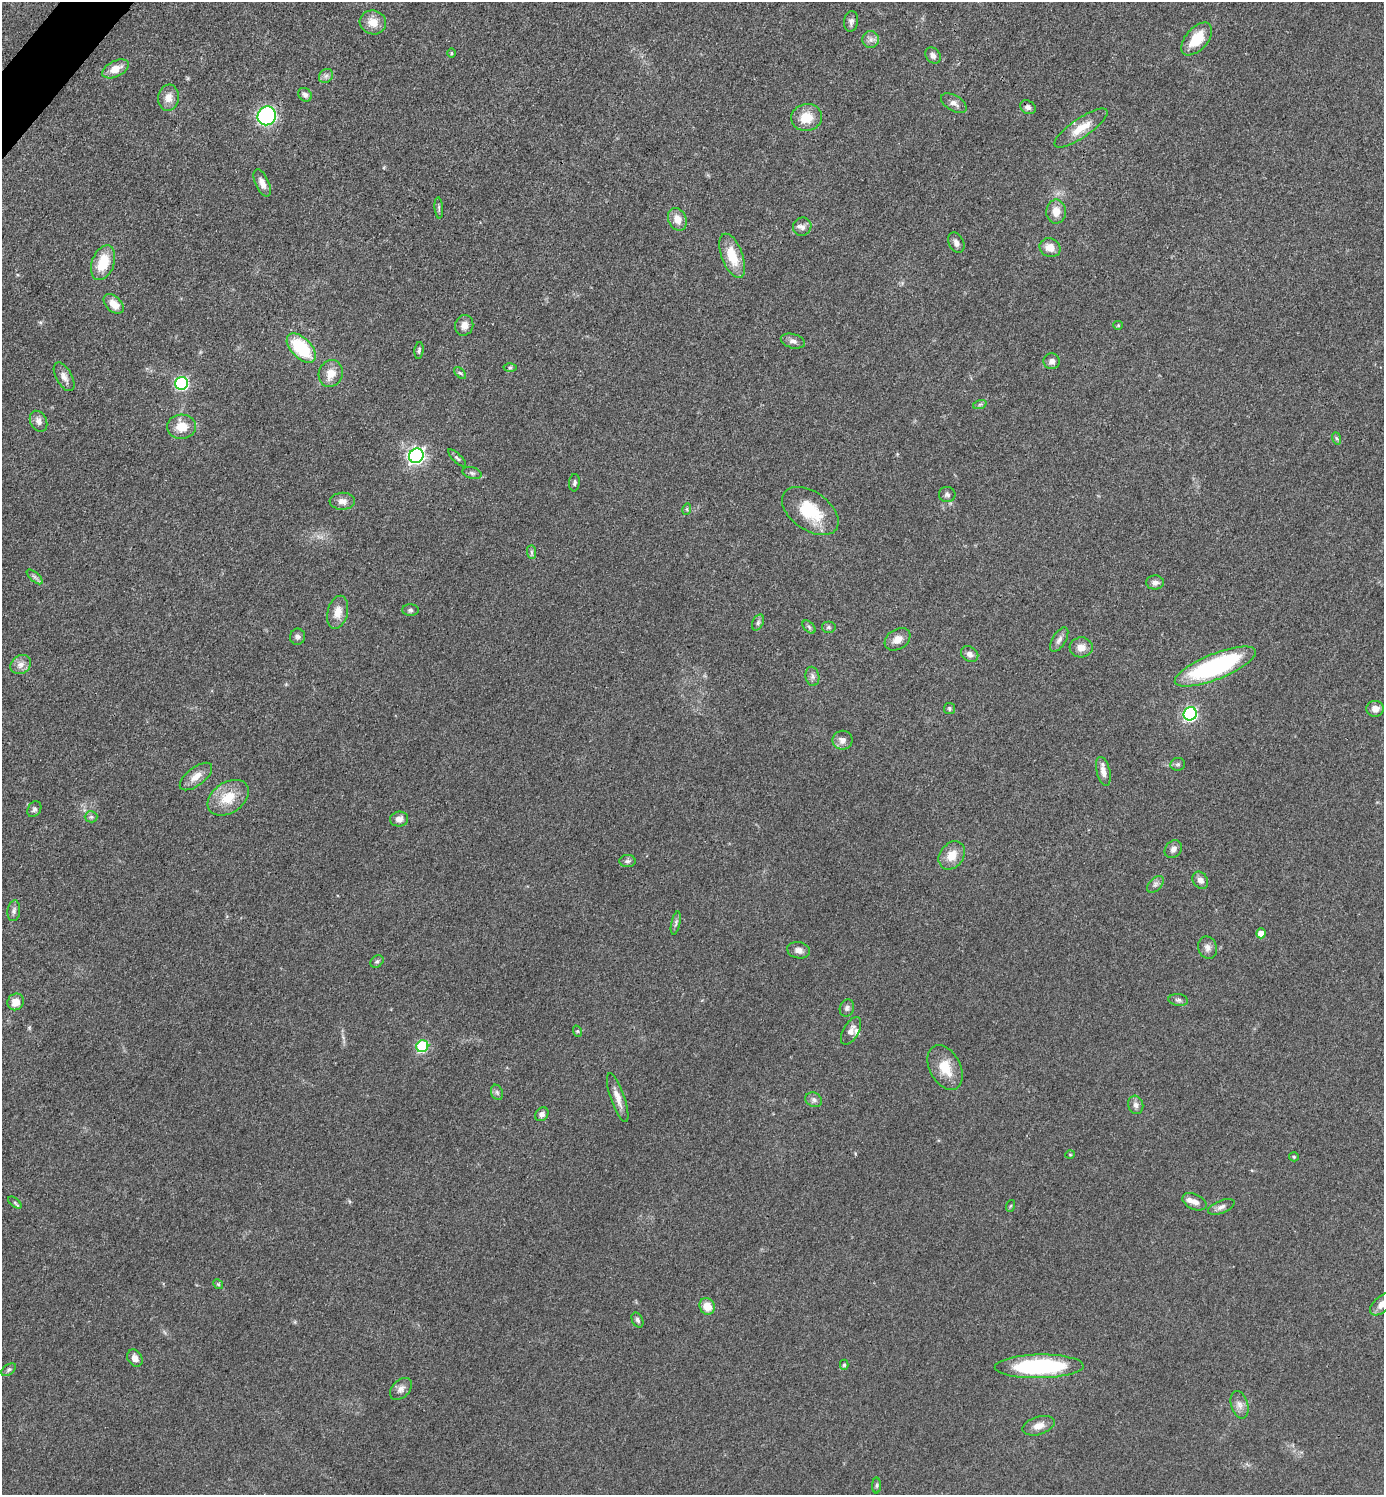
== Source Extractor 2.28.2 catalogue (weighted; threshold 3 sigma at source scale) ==
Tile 11 of 4 x 4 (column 3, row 3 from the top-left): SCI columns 2918-4299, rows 1495-2987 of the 5977 x 5976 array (HDU 1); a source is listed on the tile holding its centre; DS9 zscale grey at full resolution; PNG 1386 x 1497 px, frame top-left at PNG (2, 2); each listed source drawn as its Kron ellipse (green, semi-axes under 4 px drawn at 4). Shown black and unused: <1% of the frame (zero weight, under 3 of 4 exposures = <1% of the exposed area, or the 3 px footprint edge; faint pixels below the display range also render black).
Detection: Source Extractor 2.28.2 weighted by HDU 2 'WHT'; one run over the whole footprint, this tile lists its part. Background 0.0526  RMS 0.0049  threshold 0.022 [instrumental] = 3 sigma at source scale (4.5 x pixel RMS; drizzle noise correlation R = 1.50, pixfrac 1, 0.05/0.05 arcsec/px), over >= 5 px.
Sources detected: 119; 3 inside a brighter listed object's ellipse — not listed separately; the other 116 listed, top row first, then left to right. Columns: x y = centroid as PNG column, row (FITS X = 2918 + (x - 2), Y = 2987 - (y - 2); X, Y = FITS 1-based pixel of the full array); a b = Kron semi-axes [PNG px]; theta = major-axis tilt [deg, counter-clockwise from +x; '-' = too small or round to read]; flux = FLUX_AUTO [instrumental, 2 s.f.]
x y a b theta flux
851 21 10 7 81 1.8
373 22 13 12 - 6.3
1197 39 19 11 49 13
871 40 8 8 - 2.2
451 53 5 3 - 0.47
933 56 8 7 - 2
116 69 14 8 26 5.7
326 76 8 6 44 1.5
305 95 7 6 - 1.6
168 98 13 10 83 4.7
954 103 14 8 -31 2.7
1028 107 8 6 -32 1.7
267 116 9 9 - 65
806 117 15 13 13 9.4
1081 128 31 9 34 8.7
262 183 15 6 -66 3.5
439 208 10 3 -85 0.87
1056 212 12 10 89 5.4
677 219 12 9 -66 5.9
802 227 9 9 - 2.1
956 243 11 7 -64 2.1
1050 248 11 9 -23 5
732 256 23 10 -69 13
103 263 18 11 70 14
114 304 12 7 -44 6.1
464 325 10 9 - 3.6
1118 325 5 4 - 0.56
793 341 12 7 -15 2.1
301 348 18 10 -45 28
419 350 8 4 84 0.89
1052 361 8 8 - 2.3
510 368 6 4 1 0.79
331 373 13 12 - 6.2
460 373 7 4 -43 0.98
64 377 16 8 -60 3.1
182 383 6 6 - 73
980 404 7 4 19 0.92
39 421 11 8 -63 2.7
181 427 14 12 4 7.7
1336 438 6 4 -70 0.72
416 456 7 7 - 170
457 458 12 4 -45 1.2
472 473 10 5 -15 1.4
574 483 9 5 85 1.2
947 495 8 7 - 1.5
342 501 13 8 1 3.1
687 509 6 3 73 0.55
810 511 32 19 -35 20
531 552 7 4 -89 1
35 577 10 4 -42 1.4
1155 582 9 7 2 2.1
410 610 8 5 0 1.2
338 612 16 10 75 5.5
758 622 8 5 64 1.3
809 627 8 4 -46 1
828 627 7 6 - 1
298 637 8 7 - 1.6
898 639 14 10 33 4.3
1059 640 14 6 59 2.3
1081 647 11 10 - 4.1
970 654 9 7 -33 2.2
21 664 11 9 36 3.3
1215 667 43 13 22 77
812 676 9 7 -80 1.8
949 709 5 5 - 0.87
1375 709 8 8 - 3.3
1190 714 7 6 - 88
842 740 10 9 - 2.9
1178 764 7 6 - 1
1103 771 15 6 -76 3.8
196 777 19 9 38 5
228 798 22 15 34 12
34 809 8 6 58 1.2
91 817 6 6 - 1.1
399 819 9 7 9 2.8
1173 849 10 7 46 2.1
952 855 15 11 53 7.1
627 861 8 6 1 1.2
1200 880 9 7 -55 2.5
1155 884 10 6 45 1.6
14 911 10 6 82 1.6
676 923 12 4 78 1.3
1261 933 5 5 - 4.7
1208 948 11 9 -69 2.7
799 950 11 8 -11 2.6
377 961 7 5 37 0.99
1178 1000 10 6 -6 1.4
16 1002 8 8 - 5.4
847 1008 9 7 72 1.5
577 1031 6 3 -71 0.67
851 1031 15 7 60 3.2
422 1046 6 6 - 42
945 1068 24 15 -63 11
497 1092 8 6 -69 1.2
618 1097 26 7 -71 4.9
814 1100 8 7 - 1.6
1136 1105 9 7 -75 2.1
542 1114 7 6 - 2
1070 1155 5 3 - 0.4
1294 1157 5 4 - 0.59
1194 1202 13 7 -25 2.9
15 1203 8 4 -39 0.88
1010 1206 6 3 70 0.54
1221 1207 14 6 21 2.3
218 1284 5 4 - 0.61
1382 1304 15 7 42 4.2
707 1306 8 7 - 6.9
637 1320 8 5 -64 1.2
135 1358 9 7 -57 3.1
844 1365 5 4 - 0.75
1039 1366 44 12 1 59
9 1370 8 5 37 1.1
401 1389 13 8 46 2.8
1239 1405 14 8 -74 3.2
1038 1426 16 9 17 4.3
877 1485 8 4 89 0.8
Isophote crosses this tile's border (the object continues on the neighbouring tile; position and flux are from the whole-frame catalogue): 1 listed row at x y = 1382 1304